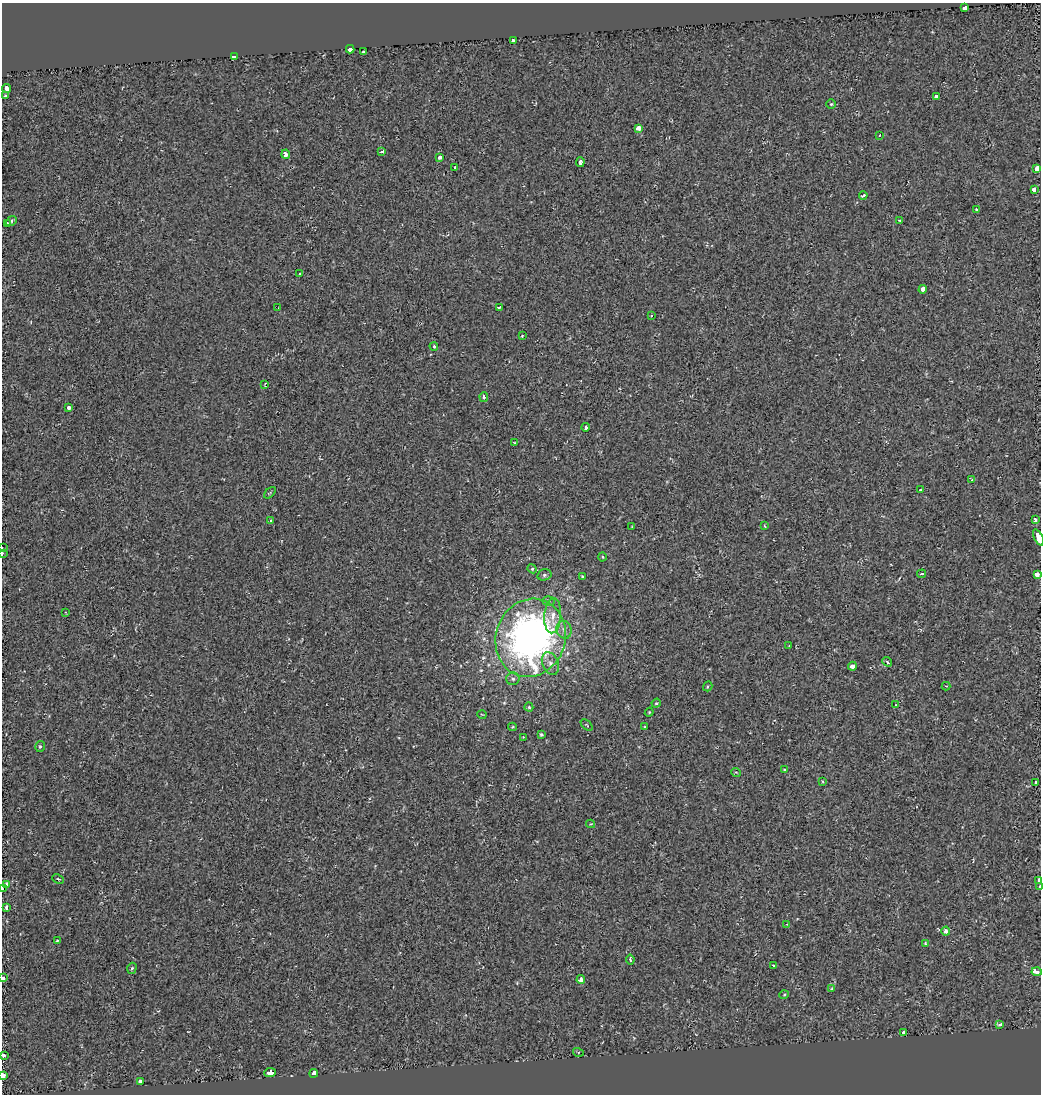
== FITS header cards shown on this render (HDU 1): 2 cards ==
NAXIS1  =                 1039
NAXIS2  =                 1092

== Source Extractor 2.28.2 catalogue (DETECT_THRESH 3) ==
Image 1039 x 1092 px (HDU 1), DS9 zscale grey, 1 PNG px = 1 image px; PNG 1043 x 1096 px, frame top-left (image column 1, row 1092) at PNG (2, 3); each listed source drawn as its Kron ellipse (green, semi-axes under 4 px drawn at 4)
Background 9.93e-04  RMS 0.0051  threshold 0.0153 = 3 sigma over >= 5 px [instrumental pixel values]
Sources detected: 105; all 105 listed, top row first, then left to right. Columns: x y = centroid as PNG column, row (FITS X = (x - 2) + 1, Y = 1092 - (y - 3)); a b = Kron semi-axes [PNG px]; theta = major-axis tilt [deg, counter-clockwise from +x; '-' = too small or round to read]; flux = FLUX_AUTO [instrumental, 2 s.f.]
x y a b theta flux
964 8 4 3 - 7
514 41 3 3 - 9.2
350 49 4 3 - 17
363 52 3 3 - 4.1
234 56 4 3 - 10
6 88 4 3 - 6.3
5 96 3 3 - 1.1
936 97 4 4 - 3.2
831 104 5 5 - 0.43
638 128 4 4 - 4
880 135 3 2 - 0.38
382 152 3 3 - 2.8
286 154 4 3 - 4.7
440 157 4 3 - 3.5
580 162 5 3 - 2.6
455 168 4 3 - 2.1
1037 169 4 3 - 52
1034 190 3 3 - 5.6
863 195 4 3 - 0.57
976 210 3 3 - 0.36
900 220 3 2 - 0.36
11 221 6 4 39 0.66
7 223 3 3 - 1.1
299 274 3 3 - 0.86
923 289 4 4 - 4
499 307 4 2 - 0.42
278 308 2 2 - 0.19
651 315 3 3 - 0.47
522 336 3 2 - 0.25
434 346 4 3 - 0.47
265 384 4 2 - 0.28
484 397 5 4 - 0.76
69 407 4 3 - 2.3
586 427 4 3 - 1.8
515 443 3 2 - 0.44
972 480 3 3 - 1.8
920 490 3 3 - 0.38
270 493 7 2 46 0.35
1035 520 4 3 - 1.7
270 521 3 3 - 0.96
765 526 4 2 - 0.25
632 527 3 2 - 0.24
1038 537 9 3 -64 37
2 548 3 2 - 0.55
2 553 4 2 - 0.41
602 557 4 3 - 0.31
532 569 5 4 - 0.41
922 574 4 3 - 0.58
1037 574 4 3 - 8.3
544 575 7 5 16 0.85
582 576 3 3 - 0.38
548 601 6 4 4 0.84
65 612 4 3 - 0.24
553 616 18 8 86 3.8
564 630 9 7 -71 1.7
531 638 39 35 72 170
789 646 2 2 - 0.2
887 662 5 3 - 0.56
550 664 11 8 -67 2.2
852 666 4 4 - 2.8
513 679 6 6 - 1
708 686 5 4 - 0.69
946 686 4 4 - 0.29
656 703 5 4 - 0.39
896 705 3 2 - 0.2
529 707 4 4 - 0.41
649 712 4 4 - 0.38
482 715 5 3 - 0.27
587 725 7 3 -43 0.33
513 727 4 4 - 0.34
645 727 3 3 - 0.34
541 734 4 4 - 0.51
523 737 2 2 - 0.18
40 746 5 4 - 0.55
784 770 4 3 - 0.34
736 772 5 3 - 0.3
822 781 3 2 - 0.27
1036 782 4 3 - 1.4
590 824 4 4 - 0.37
58 879 6 4 -24 0.51
1039 880 3 3 - 8.3
6 884 4 3 - 1.9
1040 886 3 2 - 4.9
2 889 3 2 - 2.4
6 907 4 3 - 1.1
787 924 3 3 - 0.51
946 931 4 4 - 1.4
57 941 4 2 - 0.31
925 943 3 3 - 0.34
630 960 5 3 - 0.45
773 966 3 3 - 0.91
132 968 5 4 - 0.66
1037 971 5 4 - 16
3 978 3 3 - 6.9
581 980 4 3 - 2.8
832 989 4 3 - 0.37
784 995 5 3 - 0.35
1000 1025 3 3 - 3.1
903 1032 3 3 - 16
578 1052 5 3 - 0.34
3 1055 3 3 - 4.3
270 1072 6 4 8 9.7
314 1073 4 3 - 31
3 1075 3 3 - 12
141 1081 4 3 - 9.4
At the frame edge (FLAGS 8, measured only in part): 11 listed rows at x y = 1037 169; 1038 537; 2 548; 2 553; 1039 880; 1040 886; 2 889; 1037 971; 3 978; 3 1055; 3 1075